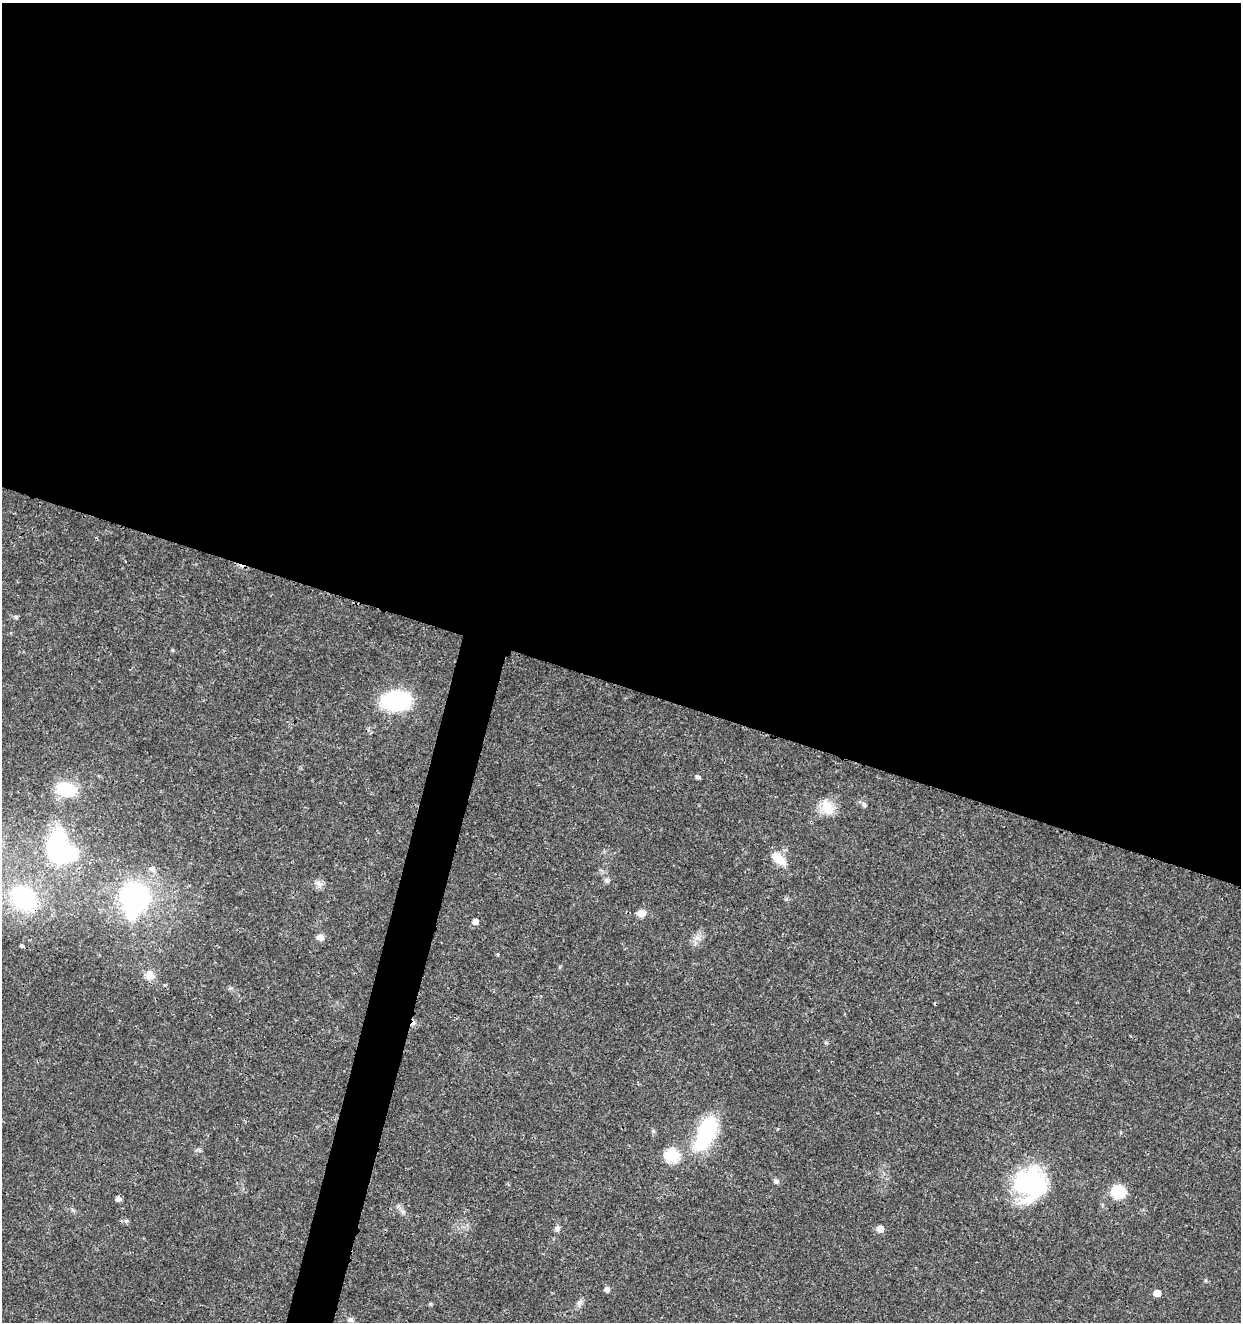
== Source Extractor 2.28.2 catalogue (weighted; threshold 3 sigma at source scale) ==
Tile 3 of 4 x 4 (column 3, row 1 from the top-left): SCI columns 2762-4000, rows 3965-5284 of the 5461 x 5295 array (HDU 1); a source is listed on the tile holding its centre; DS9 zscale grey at full resolution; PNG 1243 x 1324 px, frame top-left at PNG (2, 3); no overlay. Shown black and unused: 54% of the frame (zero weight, under 3 of 4 exposures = <1% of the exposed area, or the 3 px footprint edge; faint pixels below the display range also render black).
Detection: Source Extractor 2.28.2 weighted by HDU 2 'WHT'; one run over the whole footprint, this tile lists its part. Background 0.0179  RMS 0.0021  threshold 0.00941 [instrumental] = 3 sigma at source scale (4.5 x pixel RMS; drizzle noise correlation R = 1.50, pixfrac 1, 0.0396/0.0396 arcsec/px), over >= 5 px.
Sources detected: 39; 2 inside a brighter object's white glare — not listed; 1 inside a brighter listed object's ellipse — not listed separately; the other 36 listed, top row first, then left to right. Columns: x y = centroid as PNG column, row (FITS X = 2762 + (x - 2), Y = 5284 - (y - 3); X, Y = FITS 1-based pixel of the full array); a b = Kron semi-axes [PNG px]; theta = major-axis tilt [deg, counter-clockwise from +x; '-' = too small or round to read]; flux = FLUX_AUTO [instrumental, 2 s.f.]
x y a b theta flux
16 617 5 5 - 0.47
172 650 5 4 - 0.29
396 701 20 13 5 29
698 777 5 4 - 0.6
66 789 17 11 -7 11
864 804 8 5 -63 0.49
827 807 23 16 -62 3.7
63 853 21 15 -10 28
779 859 18 9 -40 3.8
152 869 9 7 -16 1
606 880 7 7 - 0.58
319 884 13 7 -36 1
135 897 25 24 - 36
24 898 23 17 -38 22
641 913 9 7 12 1.7
475 921 5 5 - 1.3
320 937 9 7 -2 1.2
697 938 9 4 -8 0.71
22 946 4 3 - 3.4
498 954 5 3 - 0.19
150 975 12 12 - 2
165 985 5 4 - 0.25
705 1134 42 18 67 17
672 1156 6 6 - 25
776 1181 8 6 -48 0.58
1031 1184 39 33 -15 23
1118 1192 15 14 - 5.4
118 1199 5 5 - 0.99
73 1210 7 4 -19 0.35
126 1221 6 5 - 0.39
557 1228 9 6 82 0.71
880 1228 5 5 - 2.4
607 1289 5 4 - 1
1157 1293 5 5 - 2.6
580 1303 9 7 58 0.8
350 1319 7 6 - 0.7
Overlapping masked pixels (flux is a lower limit): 1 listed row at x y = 24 898
Isophote crosses this tile's border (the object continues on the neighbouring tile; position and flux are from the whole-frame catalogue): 1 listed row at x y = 24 898